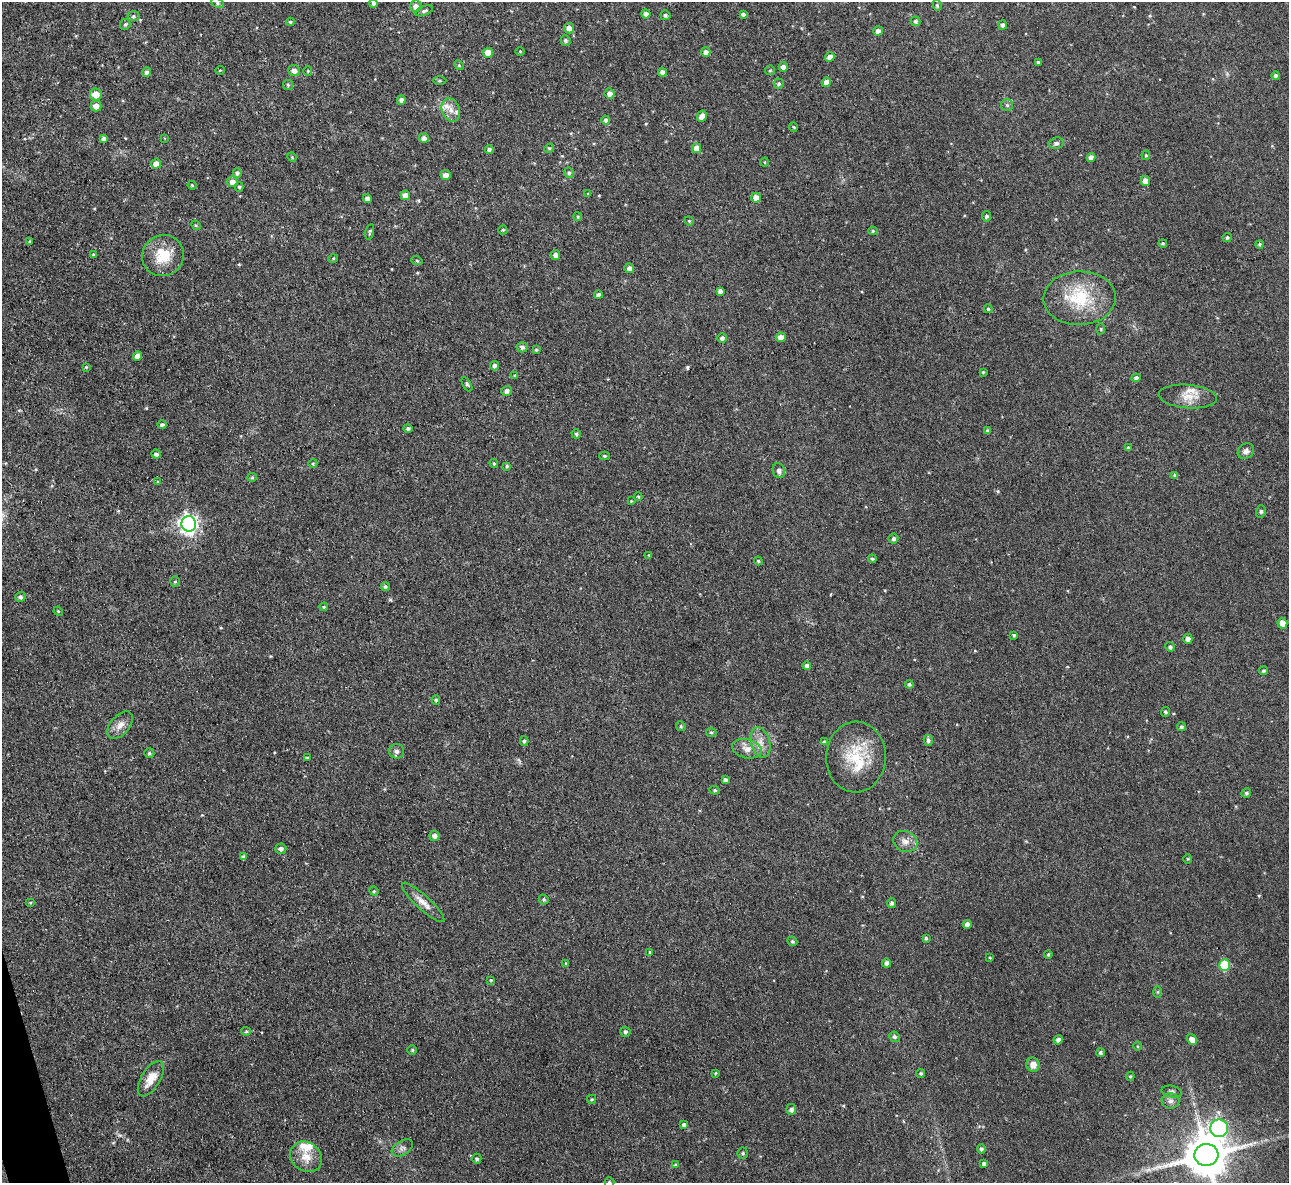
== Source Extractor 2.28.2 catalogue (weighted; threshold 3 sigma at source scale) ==
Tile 7 of 4 x 4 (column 3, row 2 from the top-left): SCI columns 2574-3860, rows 2503-3683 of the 5146 x 5127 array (HDU 1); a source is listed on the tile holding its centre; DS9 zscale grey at full resolution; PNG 1291 x 1185 px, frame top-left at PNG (2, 2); each listed source drawn as its Kron ellipse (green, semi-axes under 4 px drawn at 4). Shown black and unused: <1% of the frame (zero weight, under 3 of 4 exposures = <1% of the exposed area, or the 3 px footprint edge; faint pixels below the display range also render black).
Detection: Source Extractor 2.28.2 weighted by HDU 2 'WHT'; one run over the whole footprint, this tile lists its part. Background 0.0491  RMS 0.0074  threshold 0.0332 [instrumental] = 3 sigma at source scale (4.5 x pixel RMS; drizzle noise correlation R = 1.50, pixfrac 1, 0.05/0.05 arcsec/px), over >= 5 px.
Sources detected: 209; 1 cosmic-ray / hot-pixel residue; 1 long thin detection or spike segment (spike, bleed or trail) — neither listed nor drawn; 4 inside a brighter listed object's ellipse — not listed separately; the other 203 listed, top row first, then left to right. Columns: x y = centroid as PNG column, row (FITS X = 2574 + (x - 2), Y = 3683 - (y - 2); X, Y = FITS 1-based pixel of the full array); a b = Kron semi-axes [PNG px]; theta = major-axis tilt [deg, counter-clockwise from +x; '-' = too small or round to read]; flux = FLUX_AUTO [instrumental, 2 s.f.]
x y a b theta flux
217 3 6 4 -28 1.3
373 3 4 4 - 2
937 5 5 4 - 1.2
416 6 6 5 - 4
424 11 9 4 22 1.6
646 14 4 4 - 2.8
743 14 4 4 - 1.9
665 15 5 5 - 1.6
134 16 6 5 - 1.4
916 21 5 4 - 1.7
290 22 4 3 - 1.2
125 24 6 5 - 1.4
1003 25 5 4 - 2.1
569 28 5 5 - 5.2
878 31 5 4 - 2.8
565 41 5 5 - 1.6
520 51 5 3 - 0.6
706 52 5 4 - 3.3
488 53 5 5 - 10
830 57 5 4 - 4.1
1038 62 4 3 - 1.5
459 65 5 4 - 0.95
783 67 4 4 - 3.6
220 70 5 3 - 0.57
770 70 5 4 - 0.88
294 71 6 5 - 3.8
308 71 4 4 - 0.78
147 72 5 4 - 2.1
662 72 4 4 - 2.7
1276 76 4 4 - 1.9
440 81 7 3 0 0.91
826 82 5 4 - 4.9
779 84 5 5 - 1.5
288 85 5 5 - 0.99
610 93 5 5 - 3.4
96 94 6 6 - 9.9
401 100 5 4 - 2.6
1007 105 6 6 - 1.5
96 106 5 5 - 5.5
451 110 12 8 -69 6.4
702 116 6 4 64 5.7
606 120 4 4 - 2.1
794 127 4 3 - 0.78
164 138 4 2 - 0.48
424 138 5 4 - 3.1
104 139 4 4 - 2.9
1056 143 7 5 16 2.2
549 148 5 4 - 0.85
696 148 5 4 - 7.4
489 150 4 4 - 2.1
1146 155 5 4 - 1.1
292 157 5 4 - 0.83
1091 158 4 4 - 5.1
765 162 4 3 - 0.58
156 164 5 5 - 5
237 173 5 4 - 1.9
569 173 5 4 - 1.5
445 175 5 5 - 4.9
1145 181 5 4 - 4.8
232 182 5 5 - 4.1
192 185 4 4 - 0.81
239 187 5 4 - 1
588 194 4 3 - 0.75
405 195 5 5 - 5.1
756 198 5 5 - 5.7
367 199 4 4 - 3.7
987 216 5 4 - 1.5
578 217 4 4 - 1
689 221 5 4 - 0.74
196 225 5 4 - 0.9
503 230 4 4 - 1
873 231 5 4 - 1.2
370 232 8 3 78 1.2
1227 237 5 4 - 1.3
30 241 4 3 - 0.64
1163 243 4 4 - 1
1260 244 4 4 - 1.2
93 255 4 4 - 1
555 255 5 4 - 3.3
163 256 21 20 - 20
333 259 5 3 - 0.73
417 261 5 3 - 0.9
629 268 5 5 - 3.1
720 291 4 4 - 2.5
598 295 4 4 - 1.9
1079 298 36 27 1 37
988 309 4 3 - 1.2
1101 329 5 3 - 0.77
781 337 5 5 - 5.2
722 338 5 5 - 2.1
522 347 5 5 - 2.4
536 350 4 3 - 0.77
137 356 5 4 - 5.3
494 366 5 4 - 2.5
86 367 3 3 - 0.66
983 372 4 3 - 0.69
515 376 4 4 - 0.94
1136 378 4 4 - 2
467 384 8 4 -60 1.1
507 391 5 5 - 2.4
1188 397 29 11 -5 10
162 425 5 4 - 1.6
408 428 4 4 - 1.8
988 431 4 4 - 2
576 434 5 4 - 1.2
1128 448 4 3 - 1
1246 451 9 7 38 2.9
156 454 5 4 - 1.9
604 456 5 4 - 1
313 463 4 3 - 0.68
494 463 4 3 - 0.89
507 466 4 3 - 1
779 471 7 6 - 2.9
1175 475 4 3 - 1.7
252 477 5 4 - 0.9
158 482 4 4 - 0.74
638 497 4 3 - 0.85
631 501 4 4 - 0.68
1261 511 6 5 - 1.3
189 524 8 7 - 310
893 539 5 5 - 1.7
649 555 4 3 - 0.55
872 559 4 4 - 1.3
758 561 4 3 - 0.9
175 582 5 4 - 0.98
385 586 4 4 - 1.3
20 597 5 5 - 1.9
324 607 4 3 - 0.88
58 611 5 4 - 0.64
1282 623 5 5 - 4.3
1014 635 3 3 - 1.1
1188 639 5 4 - 3.5
1170 647 5 4 - 1.7
807 666 4 4 - 2
1263 671 4 4 - 1.5
909 684 4 4 - 1.4
436 700 5 4 - 1.1
1165 712 5 4 - 1.4
120 725 16 9 48 5.9
681 726 5 4 - 0.99
1181 727 4 4 - 1.6
711 732 5 4 - 1.1
928 740 5 4 - 1.9
524 741 5 4 - 1.2
760 742 15 9 -74 6.9
824 742 4 4 - 1.1
747 749 15 9 -13 6.2
397 751 7 7 - 2.3
149 753 5 4 - 1.5
856 757 35 30 87 32
307 758 4 3 - 0.7
725 780 4 4 - 2
715 790 5 4 - 1
1246 793 5 4 - 1.5
434 836 5 5 - 3.1
905 841 12 10 -26 5.2
281 849 6 5 - 2.8
243 857 4 4 - 1.6
1187 859 5 3 - 0.74
374 891 5 4 - 0.93
544 900 5 4 - 1.2
30 902 5 3 - 0.68
423 902 28 7 -43 6.8
892 903 5 4 - 1.7
967 924 4 4 - 3.3
926 938 4 3 - 1.2
792 941 5 4 - 1.1
650 952 4 3 - 0.81
1048 954 4 3 - 0.93
990 958 4 3 - 0.71
887 963 4 4 - 3.1
566 964 4 4 - 0.86
1225 965 5 5 - 34
491 980 4 4 - 0.79
1158 992 6 4 89 0.95
246 1031 5 4 - 0.9
625 1032 5 5 - 1.6
894 1037 5 5 - 1.6
1192 1039 6 4 -57 4.8
1058 1040 4 4 - 3
1137 1046 4 3 - 0.66
412 1050 5 4 - 0.98
1100 1053 4 4 - 2
1033 1065 7 6 - 5.3
716 1073 4 3 - 0.81
921 1073 4 4 - 1
1130 1076 4 4 - 0.96
151 1079 20 9 59 11
1172 1092 10 5 -12 2.2
592 1099 4 4 - 0.97
1170 1101 9 7 -9 3
791 1109 5 5 - 2.4
684 1125 4 4 - 2
1219 1128 9 9 - 140
402 1148 11 7 33 2.9
981 1149 4 4 - 1.6
743 1153 5 5 - 1.1
1206 1155 12 11 - 2900
306 1157 17 14 -39 10
477 1159 5 5 - 1.7
984 1164 4 4 - 2.7
675 1165 4 4 - 1
609 1182 5 5 - 1.3
Isophote crosses this tile's border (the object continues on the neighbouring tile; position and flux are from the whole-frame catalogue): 2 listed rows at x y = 1206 1155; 609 1182